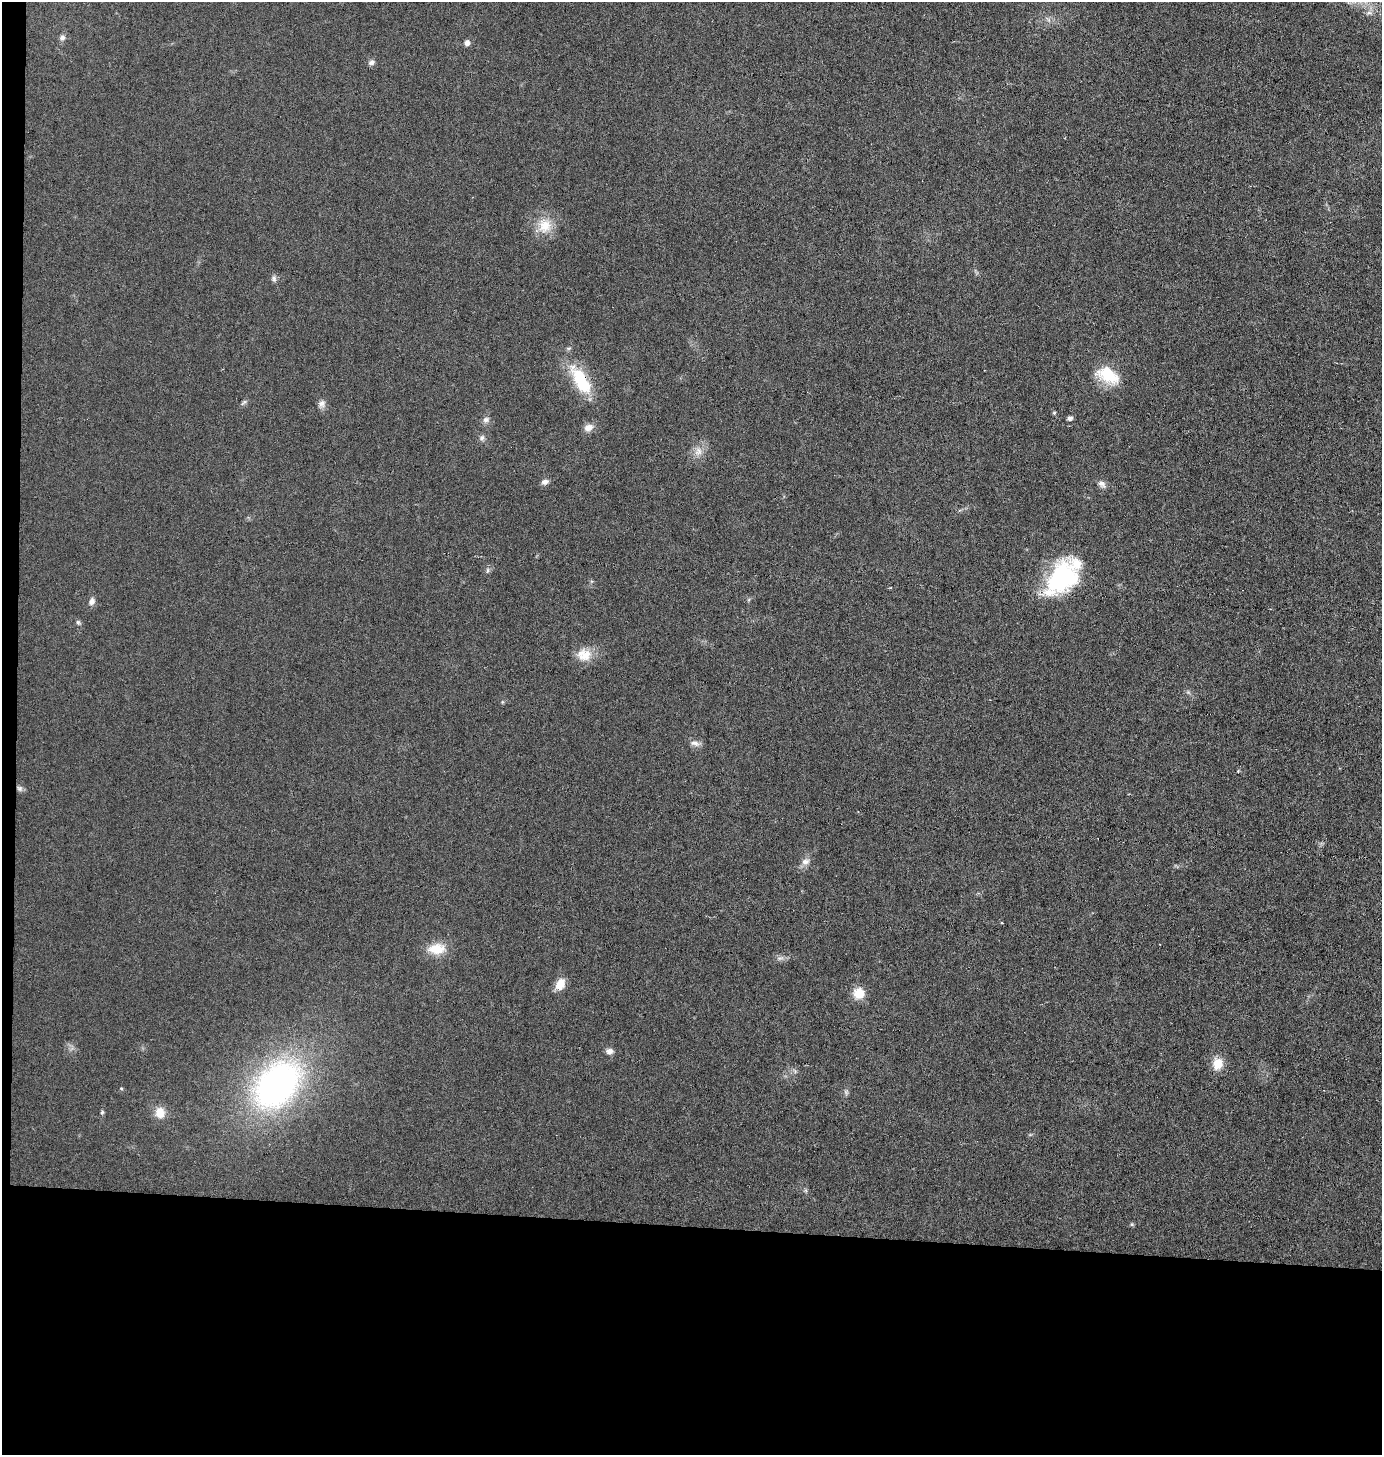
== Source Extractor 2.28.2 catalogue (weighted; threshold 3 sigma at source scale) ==
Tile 7 of 3 x 3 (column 1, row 3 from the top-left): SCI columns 99-1478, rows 1-1453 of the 4383 x 4359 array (HDU 1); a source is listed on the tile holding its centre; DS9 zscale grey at full resolution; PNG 1384 x 1457 px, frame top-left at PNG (2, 2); no overlay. Shown black and unused: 17% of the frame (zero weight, under 3 of 6 exposures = <1% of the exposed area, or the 3 px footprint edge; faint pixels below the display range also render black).
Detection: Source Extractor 2.28.2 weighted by HDU 2 'WHT'; one run over the whole footprint, this tile lists its part. Background 0.0233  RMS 0.004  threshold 0.0163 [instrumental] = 3 sigma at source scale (4.09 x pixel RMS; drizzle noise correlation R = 1.36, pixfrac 0.8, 0.05/0.05 arcsec/px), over >= 5 px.
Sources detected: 41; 1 cosmic-ray / hot-pixel residue — not listed; the other 40 listed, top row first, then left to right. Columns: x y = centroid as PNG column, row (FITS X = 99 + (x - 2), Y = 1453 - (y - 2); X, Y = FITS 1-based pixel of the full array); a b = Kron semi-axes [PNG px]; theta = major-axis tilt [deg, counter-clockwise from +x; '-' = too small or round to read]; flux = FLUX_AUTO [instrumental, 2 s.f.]
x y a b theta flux
1369 13 10 5 7 1.2
62 38 8 7 - 1.2
467 43 6 5 - 1.8
371 62 9 6 23 1.3
545 226 20 19 - 8.1
274 279 8 7 - 1.1
1107 375 30 17 -24 12
581 380 41 16 -59 18
244 402 8 4 44 0.77
322 404 11 9 56 1.7
1054 413 4 4 - 0.57
1070 418 5 4 - 1.3
486 420 9 8 - 1.5
588 427 12 8 14 2.6
482 438 9 6 45 1.1
698 451 13 10 76 3.2
545 482 9 6 12 1.5
1101 483 9 7 -21 1.8
488 570 6 4 89 0.68
1063 576 47 27 49 40
92 601 10 7 65 1.6
78 622 6 5 - 0.74
584 655 20 17 -1 6.3
502 702 6 4 71 0.43
695 743 14 7 -10 1.8
1238 771 4 4 - 0.3
20 788 8 7 - 1.3
806 861 12 8 8 2
437 949 22 13 2 7.9
780 958 11 4 4 1.2
560 984 15 10 64 4.4
859 993 12 11 - 6.5
609 1051 8 8 - 1.6
1217 1064 17 14 68 4.9
277 1085 53 36 48 130
121 1088 5 4 - 0.4
846 1092 7 6 - 0.84
102 1112 6 4 69 0.56
160 1113 14 12 -81 4.8
1132 1224 6 4 71 0.48
Overlapping masked pixels (flux is a lower limit): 1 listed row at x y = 581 380